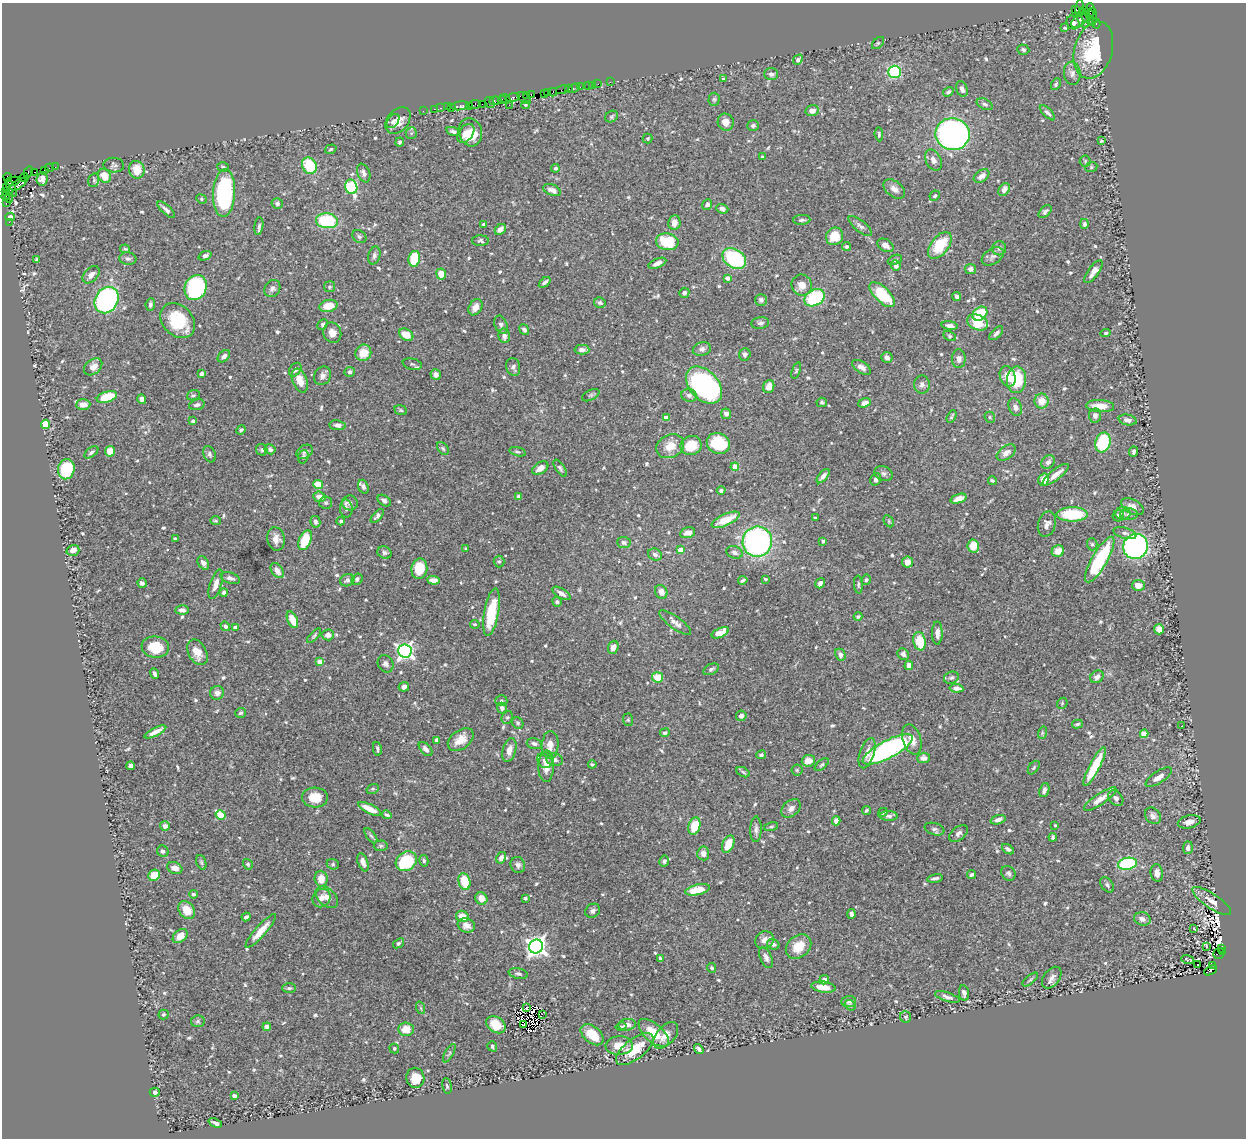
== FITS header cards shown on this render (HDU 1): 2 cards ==
NAXIS1  =                 1244
NAXIS2  =                 1136

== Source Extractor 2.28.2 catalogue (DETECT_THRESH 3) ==
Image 1244 x 1136 px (HDU 1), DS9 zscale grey, 1 PNG px = 1 image px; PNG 1248 x 1140 px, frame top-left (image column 1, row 1136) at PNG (2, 3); each listed source drawn as its Kron ellipse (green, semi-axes under 4 px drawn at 4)
Background 1.24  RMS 0.033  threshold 0.0978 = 3 sigma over >= 5 px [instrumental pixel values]
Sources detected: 689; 4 with non-positive FLUX_AUTO (blend fragments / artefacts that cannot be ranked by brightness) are neither listed nor drawn; of the other 685, the 500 brightest by FLUX_AUTO listed and drawn (185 fainter detections omitted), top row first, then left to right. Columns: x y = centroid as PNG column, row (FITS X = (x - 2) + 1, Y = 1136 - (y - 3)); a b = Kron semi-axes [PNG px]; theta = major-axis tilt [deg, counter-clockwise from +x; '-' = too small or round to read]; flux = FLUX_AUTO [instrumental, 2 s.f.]
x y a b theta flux
1080 8 8 3 86 100
1075 10 3 3 - 950
1090 10 7 5 90 450
1085 11 3 3 - 550
1090 15 4 3 - 230
1086 17 6 3 -58 170
1093 17 9 4 87 590
1080 20 11 5 41 6.5
1073 23 7 6 - 8.1
1086 24 2 2 - 40
1096 24 5 3 - 67
1065 28 4 3 - 3.4
878 43 7 4 45 3.4
1023 50 6 5 - 4.8
1093 50 29 19 74 140
798 60 5 4 - 5.9
894 72 6 6 - 170
1072 73 12 8 -85 11
771 74 7 5 2 7.6
723 79 3 3 - 3.8
610 82 2 2 - 22
598 84 2 2 - 46
1056 84 6 4 63 3.8
593 85 3 2 - 18
589 86 3 3 - 140
580 87 2 2 - 18
574 88 6 3 24 240
569 89 3 2 - 90
962 89 8 5 -69 7.9
562 90 6 2 17 200
548 92 4 2 - 170
553 92 4 4 - 200
948 92 5 4 - 5.1
544 93 4 3 - 140
531 94 3 3 - 130
527 95 3 2 - 170
512 97 7 3 11 460
524 98 8 3 -39 160
505 99 5 3 - 310
714 99 6 5 - 3.8
502 100 4 3 - 130
495 101 6 4 5 200
490 102 6 3 -58 180
475 104 5 4 - 120
482 104 2 2 - 38
985 104 8 5 -26 5.5
509 105 2 2 - 17
525 105 4 4 - 3.1
460 106 9 3 9 250
447 107 2 2 - 73
469 107 3 2 - 62
441 108 3 2 - 61
451 108 4 3 - 180
434 109 2 2 - 53
423 111 2 2 - 38
812 111 7 5 14 14
1047 113 10 4 -45 7.8
612 117 7 5 38 3.5
393 121 8 5 51 6
398 121 15 10 50 26
726 122 8 8 - 20
753 125 6 5 - 5.8
453 131 7 4 -15 6.2
470 132 14 11 -73 48
411 133 6 5 - 4.2
466 133 11 7 54 21
879 134 7 4 -85 3.6
952 134 17 16 - 810
648 138 5 5 - 3.1
1101 141 3 3 - 3.1
400 142 4 4 - 4
331 149 6 4 18 3.7
763 157 3 3 - 3.7
933 160 11 7 -63 11
1085 161 5 5 - 3.5
114 165 10 7 -5 5.5
309 166 8 7 - 87
55 167 2 2 - 24
223 167 6 4 -17 3.2
1091 167 6 5 - 3.8
50 168 4 2 - 92
555 168 4 4 - 4.4
44 170 2 2 - 26
137 170 9 7 -70 38
28 172 6 3 59 110
35 172 3 2 - 31
364 173 10 6 -68 8.7
104 176 7 6 - 30
982 176 9 5 35 13
8 177 4 2 - 51
24 177 4 2 - 87
42 179 7 5 82 9.9
94 180 7 5 76 3.4
13 181 7 3 13 150
18 184 9 4 31 510
6 187 4 3 - 85
351 187 7 6 - 200
11 189 8 4 -67 450
894 189 12 7 -38 13
1004 189 7 5 58 13
552 190 9 5 -22 13
6 192 4 3 - 71
9 193 4 3 - 140
224 193 24 11 87 320
5 196 5 3 - 100
935 196 5 4 - 3.8
9 198 4 3 - 120
201 199 5 4 - 3.2
6 203 3 2 - 94
277 204 6 5 - 6
707 205 5 4 - 7.8
722 209 6 4 -22 8.7
166 210 11 4 -44 9.4
1045 212 8 4 45 6
10 217 4 4 - 13
802 220 8 5 2 5.3
327 221 11 7 -4 140
9 222 2 2 - 28
674 223 7 6 - 16
484 224 3 3 - 6.7
1084 224 5 4 - 5.6
259 226 9 4 81 5.3
860 226 14 5 -39 8
500 229 6 4 42 12
835 236 9 8 - 45
359 237 7 6 - 4.1
480 241 8 5 2 5.2
667 242 11 8 -8 100
885 245 9 6 -31 11
940 245 16 8 53 85
846 247 4 4 - 4.5
999 248 7 7 - 5.7
125 249 5 3 - 3.3
374 255 9 6 75 6.8
205 256 7 4 21 6
993 256 12 7 32 9.3
734 258 13 9 -34 180
128 259 8 6 -7 5.5
414 259 8 5 77 82
37 260 3 3 - 5.5
895 260 7 4 22 4.1
657 263 9 4 22 11
896 266 5 5 - 8.5
971 269 5 5 - 8.2
1093 272 13 5 54 13
441 274 5 5 - 26
91 275 10 6 47 11
727 278 4 4 - 11
545 282 7 3 38 6
802 285 10 10 - 22
330 287 5 5 - 4
196 288 13 11 66 250
272 289 9 7 55 8.1
684 293 5 5 - 8.5
882 295 16 7 -44 110
957 297 4 4 - 5.7
814 298 11 8 30 150
107 300 14 11 58 520
761 300 6 5 - 5.2
600 303 6 5 - 4.4
150 304 6 4 83 5.6
329 306 9 6 11 35
475 307 8 6 59 17
980 314 8 6 39 92
178 321 19 15 -45 94
977 322 11 7 -23 68
760 323 9 6 7 6.7
323 324 6 4 47 4
501 325 9 6 -67 6.8
950 326 8 4 -8 11
524 330 6 4 -52 7.7
332 333 10 9 - 18
996 333 8 4 44 6.6
1106 333 5 4 - 3.4
406 335 8 5 -31 32
504 336 7 5 -80 11
950 336 7 4 -28 3.3
702 349 9 6 13 9
582 350 7 5 -1 9.7
363 353 8 7 - 35
745 354 6 5 - 6.5
224 356 7 5 45 9.1
887 358 5 5 - 9.1
959 359 9 7 90 9.2
412 364 10 5 -13 5.3
93 367 10 7 39 16
513 367 9 7 -78 8.3
861 367 10 5 -33 12
295 370 7 5 55 7.3
796 371 8 4 69 3.4
350 372 5 5 - 6.4
201 374 4 3 - 9.6
436 375 5 5 - 9.7
322 376 10 8 57 9.7
1008 376 10 7 -67 21
1016 380 13 9 88 96
300 381 12 7 -69 27
922 384 9 8 - 8.4
704 385 21 14 -47 520
769 386 7 5 67 21
193 395 6 5 - 4
591 395 9 5 27 5.3
689 395 8 6 -12 7.2
107 397 10 5 16 82
142 399 5 4 - 6.8
1042 401 7 7 - 25
822 402 5 5 - 4.1
865 403 6 4 20 9.7
83 405 7 5 2 16
197 405 8 5 15 5.7
1100 406 14 6 -3 27
1015 407 9 6 -67 9.4
401 410 6 4 -23 3.7
726 414 5 5 - 8.2
952 416 6 3 61 3.5
1095 416 7 6 - 7
667 417 4 4 - 18
990 417 6 5 - 3.4
1128 420 9 5 -12 8.1
193 421 4 3 - 7.6
45 424 4 4 - 100
338 425 8 5 -8 8.9
241 430 5 4 - 4.6
718 443 12 10 -25 96
1103 443 10 7 75 120
691 445 10 9 - 48
670 446 14 11 25 28
443 448 7 5 -50 3.5
270 449 5 5 - 5
262 450 6 5 - 4.3
110 451 5 5 - 29
91 452 8 4 38 5.6
305 452 9 6 31 6.5
518 452 8 4 -14 3.6
1134 452 5 3 - 5.6
1006 453 11 6 35 12
209 454 8 6 -67 6.1
303 457 7 5 69 5.1
1048 462 7 6 - 8.3
735 467 4 4 - 45
540 468 9 5 32 15
560 468 10 4 -56 4.8
66 469 10 8 76 120
883 473 9 7 -20 6.7
1056 475 16 5 38 20
823 476 8 4 50 8.4
876 479 6 5 - 8.5
992 480 4 3 - 3.8
1043 480 6 5 - 23
318 484 5 4 - 38
363 487 7 5 -71 7.1
721 490 4 4 - 5.1
319 497 6 5 - 15
518 497 4 4 - 6.9
959 499 8 4 18 25
384 500 7 5 -35 7.7
326 503 6 6 - 4.9
350 503 8 7 - 7.9
1132 507 12 7 -29 15
346 508 9 6 -88 8.9
1123 513 7 6 - 6.8
1072 514 16 7 -1 120
1129 514 9 5 1 6.3
377 516 8 4 48 5.9
1118 516 6 5 - 7.3
815 518 4 3 - 5
725 520 15 6 24 45
216 521 5 4 - 3.1
341 521 4 3 - 3.2
889 521 6 4 -60 3.2
315 522 6 5 - 6.3
1047 524 13 8 73 10
688 533 7 5 15 13
1125 533 12 5 -15 7.1
175 538 4 3 - 4.2
276 539 12 8 -80 16
305 540 10 6 67 65
823 541 3 3 - 5.3
757 542 15 14 - 490
624 543 7 5 -6 5.2
1092 544 6 5 - 4.1
973 546 6 5 - 42
1135 546 13 12 - 790
466 549 4 4 - 4.5
73 550 6 5 - 14
680 550 4 4 - 24
1058 551 6 5 - 22
734 552 8 6 -20 8.8
384 553 7 6 - 6
655 555 7 5 -25 7.2
1100 559 26 7 60 200
499 561 6 5 - 3.8
907 562 6 5 - 16
203 563 7 5 -58 12
419 569 10 8 81 50
277 571 8 5 -57 15
230 578 10 5 -16 9
357 579 6 5 - 5.8
765 579 3 3 - 3.4
347 580 7 6 - 6.9
433 580 6 4 -4 15
743 580 5 3 - 4.2
866 580 5 5 - 4.8
142 583 5 4 - 6.3
820 583 5 4 - 7.4
216 584 15 6 73 17
858 585 9 4 -86 4.2
1138 585 6 5 - 18
661 592 7 6 - 14
224 593 4 4 - 4.9
561 593 10 5 -31 10
557 602 5 4 - 5.3
182 610 6 4 -2 7.7
492 612 24 7 80 85
858 616 4 3 - 4.2
292 620 9 5 -66 31
675 623 19 6 -36 13
475 624 5 4 - 3.1
225 626 5 4 - 6.5
235 627 4 3 - 9.9
1159 629 5 5 - 18
720 633 9 4 25 28
937 633 11 5 -89 13
328 635 6 5 - 10
314 636 9 4 46 3.8
920 641 9 6 -80 62
155 647 14 10 -8 51
613 647 7 5 68 13
405 651 7 6 - 720
197 652 13 9 -62 27
903 654 6 5 - 8.9
840 655 6 5 - 9.3
320 662 4 4 - 28
385 664 9 7 -57 8.5
909 666 4 4 - 13
711 669 8 5 27 5
154 674 5 3 - 5.3
658 677 5 5 - 47
1097 677 7 6 - 8.3
951 678 7 6 - 4.7
404 687 5 5 - 7.5
956 688 7 4 -7 14
217 693 7 6 - 12
501 701 6 5 - 3.8
1062 703 6 5 - 3.2
502 708 5 5 - 6.4
240 713 6 4 20 4
741 716 5 5 - 7.3
507 717 7 5 66 3.8
628 720 6 5 - 3.3
518 723 6 5 - 3.9
1077 724 5 3 - 3.6
1181 726 2 2 - 6.5
155 732 12 4 27 16
665 733 5 4 - 4.1
1042 733 6 4 73 3.5
1144 734 4 4 - 48
912 739 16 9 -73 25
437 740 4 4 - 12
461 740 14 9 37 27
534 744 8 5 -15 7.1
550 745 14 8 86 19
377 749 7 3 -80 3.9
425 749 8 5 -48 8.6
888 749 28 9 28 440
509 750 12 6 76 15
867 753 16 7 71 18
761 755 5 4 - 4.3
923 758 6 5 - 8.9
545 760 8 7 - 8.7
555 760 8 6 -12 8
808 761 6 5 - 21
592 764 4 4 - 3.4
822 765 8 4 40 4.1
130 766 4 4 - 6.1
546 766 15 8 87 18
1095 767 21 5 62 79
1034 768 8 4 53 3.9
797 770 5 5 - 3.1
743 772 7 4 -29 4.1
1159 777 15 6 34 13
373 789 6 5 - 3.2
1044 790 7 4 70 7.4
315 798 13 10 -2 38
1116 798 9 6 -48 9.3
1100 799 19 5 34 20
791 808 11 7 41 12
369 809 12 4 -26 28
866 810 5 4 - 3.8
883 812 5 4 - 3.5
221 815 5 4 - 84
387 815 5 3 - 3.7
889 816 9 5 -1 6.9
1153 816 9 7 -48 8.5
998 820 7 4 18 8.2
836 821 4 4 - 13
1189 822 11 6 14 12
1055 825 3 3 - 3.1
165 826 5 5 - 9.5
694 826 9 5 71 49
771 827 7 4 13 3.3
756 829 13 5 89 8.8
934 829 10 6 -17 6.2
958 833 11 6 38 7.5
371 836 9 4 -53 4.6
1053 837 4 3 - 3.7
728 844 9 5 67 41
381 846 7 5 2 3.7
1188 848 6 5 - 7.9
1008 849 7 4 -33 5.9
163 851 6 5 - 7.8
703 853 7 6 - 11
501 858 6 4 60 8.4
406 861 11 9 36 110
424 861 6 4 -76 4.3
664 861 5 4 - 4.9
201 862 8 5 -72 3.8
363 862 9 5 -70 12
248 864 5 4 - 3.3
333 864 6 5 - 3.6
1128 864 10 6 10 240
518 865 8 7 - 7.4
175 868 8 5 -20 16
1008 873 8 6 -44 5.7
1157 873 9 6 -82 13
154 875 6 5 - 40
971 875 4 3 - 4.7
935 878 8 3 11 5.3
321 879 8 6 -85 23
464 881 8 6 -76 56
1107 885 8 5 -53 5.9
698 890 12 5 12 43
193 894 4 4 - 4.1
327 897 13 8 -42 14
321 898 10 8 49 11
481 898 6 5 - 17
525 898 3 3 - 3.6
1212 901 23 7 -34 19
187 910 10 7 -52 35
593 911 8 6 36 6.3
852 914 5 4 - 7.3
462 916 6 5 - 26
246 917 4 3 - 5.9
1142 919 8 6 -16 12
466 925 9 7 -18 13
1194 929 3 3 - 12
261 931 22 5 48 30
180 936 8 6 42 26
764 940 9 8 - 13
399 943 6 3 38 4.4
773 944 6 5 - 7.2
536 946 7 7 - 1300
798 947 14 10 42 38
1207 947 3 3 - 5.4
1221 948 3 2 - 160
1222 951 4 2 - 180
1219 953 6 5 - 360
660 958 4 3 - 4.1
766 958 11 5 -66 9
1188 960 6 2 -18 3.4
1198 965 2 2 - 5.8
1212 965 3 2 - 230
712 968 5 4 - 4.3
1211 970 7 4 30 510
518 974 10 5 -12 6
1052 978 12 8 52 12
824 980 5 4 - 7.2
1030 980 9 3 40 4
823 987 12 5 -7 20
289 988 7 5 0 3.9
964 993 8 5 -79 8
947 997 13 4 -18 8.1
849 1002 7 5 3 5.2
850 1005 6 4 -36 3.5
421 1008 6 4 -71 3.1
526 1008 3 2 - 4
163 1014 5 5 - 3.8
542 1014 3 2 - 4.7
906 1017 6 5 - 3.7
198 1021 7 6 - 4.1
496 1025 10 7 -35 47
524 1025 2 2 - 3.4
627 1025 8 6 8 13
267 1027 4 4 - 7.4
621 1027 5 4 - 3.4
406 1029 8 7 - 31
654 1033 18 9 -41 55
592 1035 13 8 -40 50
666 1035 16 9 49 21
492 1046 5 4 - 4.5
619 1046 13 9 3 27
394 1048 5 4 - 3.4
635 1049 22 10 38 60
699 1049 5 3 - 7.4
449 1053 10 4 60 4.2
415 1078 10 9 - 34
447 1086 8 4 -81 3.9
155 1092 5 4 - 6.7
234 1096 4 3 - 7.9
215 1123 7 3 -22 7.3
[185 fainter detections neither listed nor drawn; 4 non-positive-flux detections neither listed nor drawn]